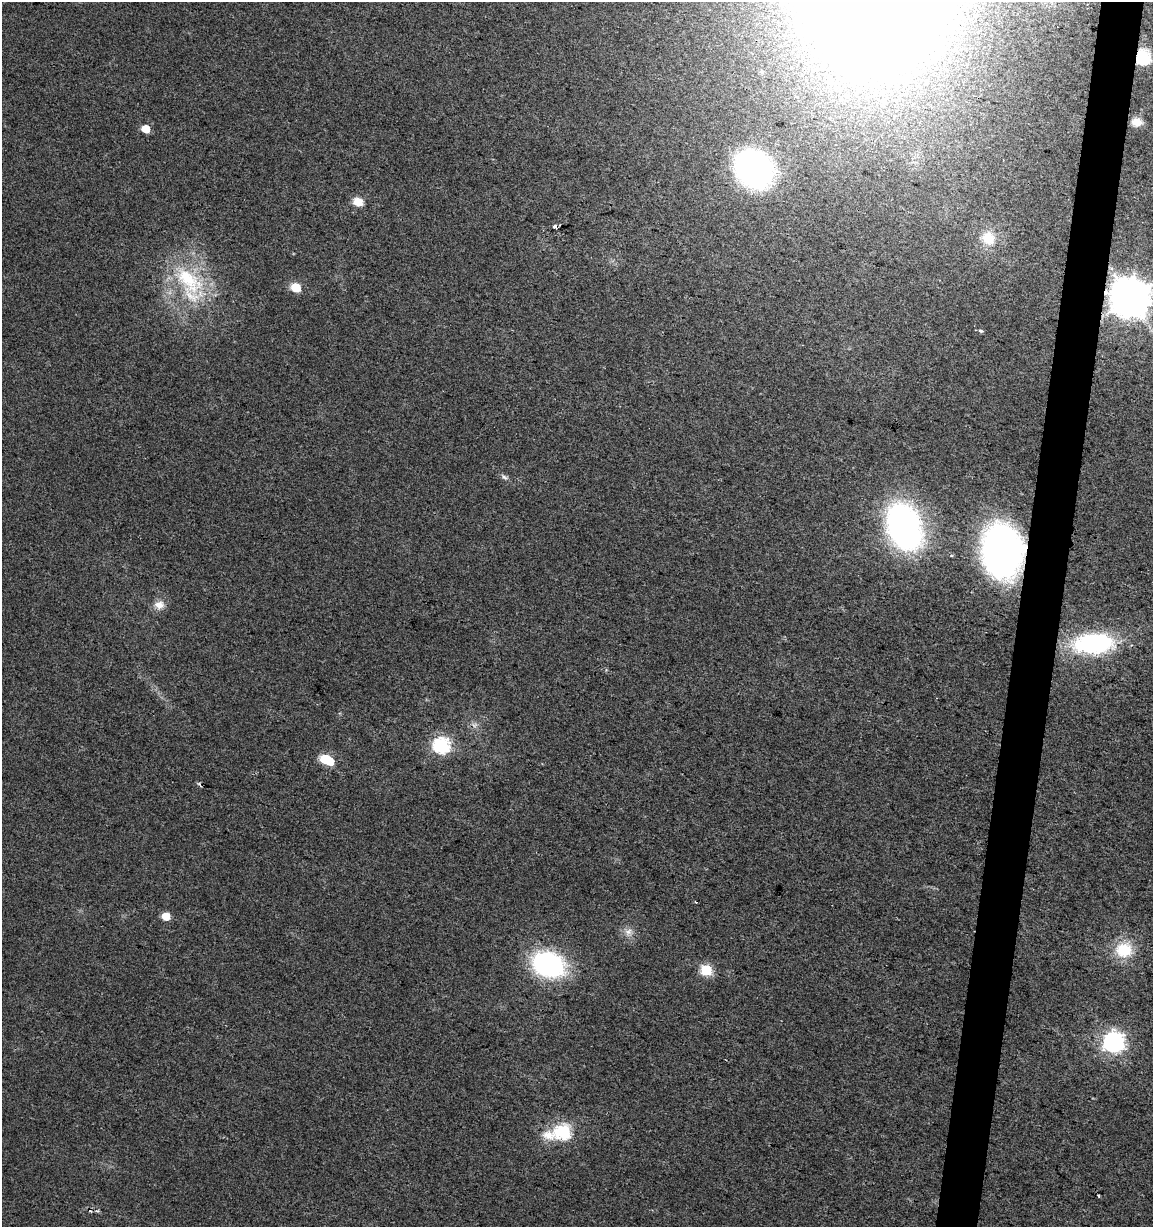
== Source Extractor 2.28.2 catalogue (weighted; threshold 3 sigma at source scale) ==
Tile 10 of 4 x 4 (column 2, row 3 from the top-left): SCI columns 1436-2586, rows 1227-2451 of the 5113 x 4909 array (HDU 1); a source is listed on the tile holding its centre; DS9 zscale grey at full resolution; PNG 1155 x 1229 px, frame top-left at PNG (2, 2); no overlay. Shown black and unused: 4% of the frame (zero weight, under 2 of 3 exposures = <1% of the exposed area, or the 3 px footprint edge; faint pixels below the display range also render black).
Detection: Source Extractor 2.28.2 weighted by HDU 2 'WHT'; one run over the whole footprint, this tile lists its part. Background 0.0138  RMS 0.0058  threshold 0.0263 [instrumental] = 3 sigma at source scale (4.5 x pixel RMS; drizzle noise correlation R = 1.50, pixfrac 1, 0.0396/0.0396 arcsec/px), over >= 5 px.
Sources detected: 31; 1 inside a brighter object's white glare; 2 cosmic-ray / hot-pixel residue — not listed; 1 inside a brighter listed object's ellipse — not listed separately; the other 27 listed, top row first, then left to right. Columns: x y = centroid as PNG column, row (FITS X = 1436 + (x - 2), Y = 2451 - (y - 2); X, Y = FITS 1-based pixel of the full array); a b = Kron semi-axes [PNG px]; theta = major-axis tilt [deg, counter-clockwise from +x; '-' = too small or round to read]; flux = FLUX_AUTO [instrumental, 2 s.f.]
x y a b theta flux
1143 57 7 6 - 120
1137 122 11 9 -5 6.6
145 129 6 5 - 12
753 169 33 29 -42 160
358 202 10 8 -22 8
988 238 20 18 -44 14
189 280 56 25 -47 49
296 287 6 5 - 23
1131 298 11 11 - 2000
981 331 6 5 - 1.1
504 477 11 5 -37 1.8
904 526 35 23 -68 230
1002 551 37 28 -83 260
159 605 14 12 0 5.4
1094 643 39 20 4 82
441 745 7 7 - 140
325 759 6 5 - 24
199 784 7 3 -45 0.87
695 902 3 2 - 0.72
166 916 6 5 - 10
628 932 11 9 37 4
1124 950 22 19 6 20
548 964 23 17 -20 130
706 970 6 6 - 52
1114 1042 8 8 - 330
562 1132 11 7 12 120
1099 1196 3 3 - 1.6
Overlapping masked pixels (flux is a lower limit): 3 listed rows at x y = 1143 57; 1131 298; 1002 551
Isophote crosses this tile's border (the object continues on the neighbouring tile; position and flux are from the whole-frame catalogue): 1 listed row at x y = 1131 298